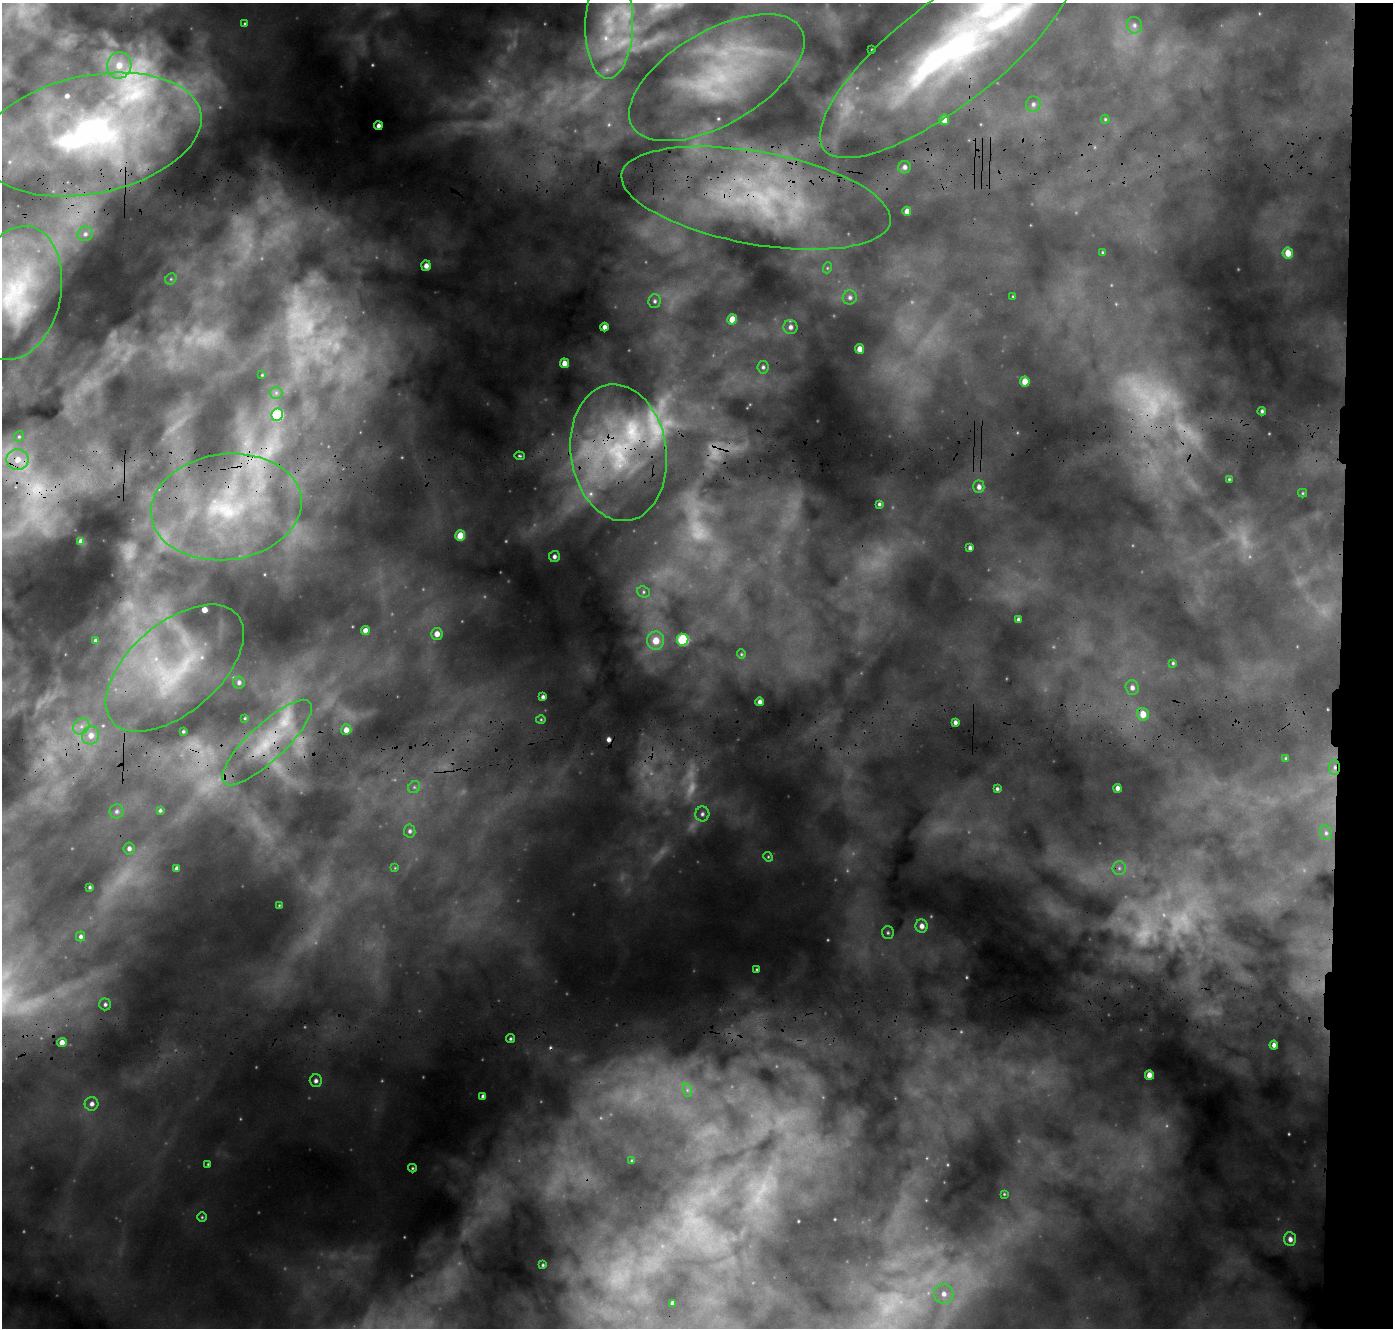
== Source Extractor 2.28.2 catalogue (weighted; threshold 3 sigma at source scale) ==
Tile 6 of 3 x 3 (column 3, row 2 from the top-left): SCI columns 2815-4205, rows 1888-3213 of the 4231 x 5099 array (HDU 1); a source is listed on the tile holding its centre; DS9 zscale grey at full resolution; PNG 1395 x 1330 px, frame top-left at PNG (2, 3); each listed source drawn as its Kron ellipse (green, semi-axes under 4 px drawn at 4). Shown black and unused: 4% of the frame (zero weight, under 3 of 4 exposures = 24% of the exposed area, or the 3 px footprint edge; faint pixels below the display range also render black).
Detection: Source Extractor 2.28.2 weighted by HDU 2 'WHT'; one run over the whole footprint, this tile lists its part. Background 0.395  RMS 0.043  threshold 0.192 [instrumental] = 3 sigma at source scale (4.5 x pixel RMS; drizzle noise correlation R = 1.50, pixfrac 1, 0.05/0.05 arcsec/px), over >= 5 px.
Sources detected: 150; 28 too faint to see at this stretch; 2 cosmic-ray / hot-pixel residue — neither listed nor drawn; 9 inside a brighter listed object's ellipse — not listed separately; the other 111 listed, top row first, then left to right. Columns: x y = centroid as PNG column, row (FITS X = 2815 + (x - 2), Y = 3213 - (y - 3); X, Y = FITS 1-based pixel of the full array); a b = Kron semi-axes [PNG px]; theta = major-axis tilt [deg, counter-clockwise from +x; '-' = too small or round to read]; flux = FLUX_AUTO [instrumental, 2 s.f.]
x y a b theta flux
245 23 3 3 - 5.4
609 24 55 24 88 390
1134 25 8 7 - 18
872 50 3 2 - 4.6
948 53 157 52 38 2100
119 65 13 12 - 96
717 78 98 47 30 850
1033 104 8 7 - 17
1105 119 4 4 - 5.4
944 120 5 4 - 51
378 126 4 4 - 21
91 135 112 59 11 1500
904 167 6 6 - 18
756 198 136 46 -10 1200
907 211 4 4 - 33
85 234 8 7 - 17
1103 252 3 3 - 5.7
1288 253 6 5 - 61
426 266 5 5 - 31
827 268 5 3 - 4.3
171 279 6 5 - 7.3
16 293 68 44 77 730
1013 296 3 2 - 3.7
850 297 7 7 - 16
654 301 7 6 - 12
732 319 5 4 - 66
604 327 4 4 - 28
790 327 7 7 - 22
859 349 5 4 - 40
564 363 5 4 - 39
763 367 6 5 - 12
262 375 3 2 - 3.4
1025 382 5 4 - 62
276 393 6 6 - 12
1262 411 4 3 - 10
277 415 6 6 - 300
19 437 5 4 - 6.6
619 453 69 48 -82 870
519 456 5 4 - 6.5
18 460 11 10 - 68
1229 479 3 3 - 4.5
979 487 6 5 - 25
1303 493 4 4 - 5
879 504 4 3 - 9.1
226 507 76 53 7 1000
460 536 5 5 - 100
81 541 4 4 - 20
970 548 4 4 - 19
554 557 5 5 - 18
643 592 6 5 - 9.3
1018 619 4 3 - 11
365 631 4 4 - 29
437 634 6 6 - 43
683 640 6 6 - 370
95 641 3 3 - 11
656 641 9 8 - 84
741 654 5 4 - 5.2
1173 663 4 4 - 6.3
175 668 82 45 41 660
239 682 6 6 - 13
1132 688 7 6 - 21
543 697 4 4 - 16
760 702 4 4 - 21
1143 714 6 6 - 65
245 718 3 3 - 4.5
541 719 5 3 - 4.8
955 722 4 4 - 17
81 726 9 7 44 24
346 730 5 5 - 36
183 731 3 2 - 5.6
91 736 9 8 - 44
267 742 59 18 43 290
1286 758 4 4 - 6.2
1334 767 7 5 88 17
414 787 6 5 - 9.6
1118 788 4 4 - 26
997 789 4 4 - 9.6
117 811 7 7 - 15
160 811 4 4 - 8.8
702 814 7 7 - 16
410 831 6 5 - 13
1326 833 7 6 - 14
129 848 6 5 - 19
768 857 5 4 - 5.5
177 868 4 4 - 21
395 868 4 4 - 3.8
1119 868 7 7 - 16
90 887 3 3 - 8.3
279 905 3 2 - 3.5
922 926 6 6 - 30
888 933 6 6 - 9.5
81 936 5 4 - 13
757 969 3 2 - 4.7
105 1004 6 6 - 13
510 1039 4 4 - 8.1
62 1042 5 4 - 41
1274 1045 4 4 - 21
1149 1075 5 4 - 49
316 1081 6 6 - 19
687 1090 7 4 -72 9.9
483 1096 4 4 - 17
92 1104 7 6 - 23
632 1161 3 3 - 6.1
208 1164 4 4 - 5.3
412 1168 4 3 - 5.6
1004 1194 4 3 - 4.3
202 1217 4 4 - 5.8
1290 1239 7 6 - 27
543 1265 3 3 - 4.9
944 1294 10 9 - 46
672 1303 4 4 - 21
Overlapping masked pixels (flux is a lower limit): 8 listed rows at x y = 948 53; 91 135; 756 198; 619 453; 226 507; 175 668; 267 742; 1334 767
Isophote crosses this tile's border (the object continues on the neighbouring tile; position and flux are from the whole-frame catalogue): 2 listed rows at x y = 948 53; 16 293